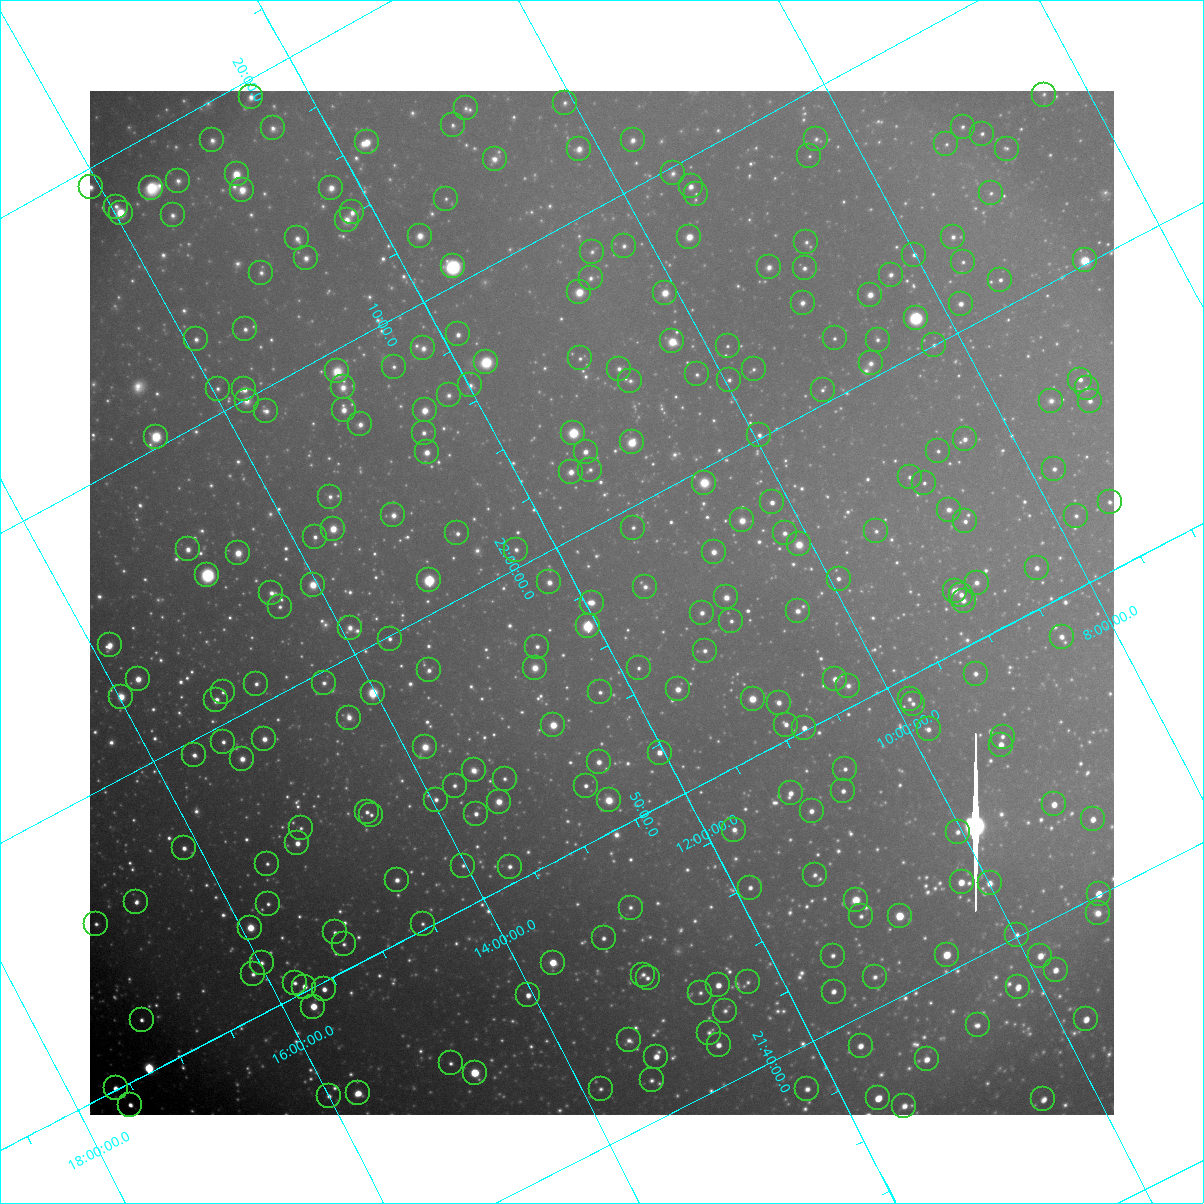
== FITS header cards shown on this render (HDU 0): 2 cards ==
NAXIS1  =                 1024 / Required FITS header
NAXIS2  =                 1024 / Required FITS header

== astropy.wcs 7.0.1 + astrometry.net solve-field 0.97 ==
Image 1024 x 1024 px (HDU 0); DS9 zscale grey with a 90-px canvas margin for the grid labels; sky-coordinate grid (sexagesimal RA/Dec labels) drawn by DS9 from the SOLVED WCS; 269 Tycho-2 reference stars matched to detected sources circled (green)
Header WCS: RA---TAN-SIP/DEC--TAN-SIP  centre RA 21:57:28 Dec +11:52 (329.37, +11.87 deg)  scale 31.6 arcsec/px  FOV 540.0' x 540.0'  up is +118 deg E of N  parity flipped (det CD > 0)
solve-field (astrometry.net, Tycho-2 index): VERIFIED the header's WCS against the Tycho-2 star catalogue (verified at 8 index scales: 10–297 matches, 0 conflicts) and refined it, rather than solving blind
Solved WCS: RA---TAN-SIP/DEC--TAN-SIP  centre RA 21:57:28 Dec +11:52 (329.37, +11.87 deg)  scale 31.7 arcsec/px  FOV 540.6' x 540.7'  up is +118 deg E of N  parity flipped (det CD > 0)
The solver's refit moves the header's centre by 0.56 arcsec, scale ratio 1.001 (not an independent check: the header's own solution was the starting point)
Tycho-2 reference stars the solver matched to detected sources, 269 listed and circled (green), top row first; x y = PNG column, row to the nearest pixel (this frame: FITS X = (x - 90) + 1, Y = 1024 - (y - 91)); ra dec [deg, ICRS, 3 dp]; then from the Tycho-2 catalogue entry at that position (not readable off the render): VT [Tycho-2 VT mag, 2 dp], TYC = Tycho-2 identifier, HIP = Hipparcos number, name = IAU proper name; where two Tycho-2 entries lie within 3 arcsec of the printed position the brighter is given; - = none
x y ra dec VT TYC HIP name
1044 95 331.494 +6.354 10.06 564-1322-1 - -
251 97 334.855 +12.460 8.07 1145-232-1 110205 -
565 103 333.458 +10.073 9.10 1141-365-1 - -
466 108 333.840 +10.859 9.32 1141-428-1 - -
453 125 333.765 +11.029 9.08 1141-340-1 109863 -
963 127 331.583 +7.110 9.36 564-507-1 - -
273 128 334.516 +12.424 8.66 1145-650-1 - -
982 134 331.447 +6.988 8.92 564-669-1 109076 -
816 139 332.104 +8.289 9.67 1136-1232-1 - -
212 140 334.684 +12.939 8.54 1145-255-1 110150 -
633 140 332.876 +9.706 8.54 1140-206-1 - -
367 142 334.003 +11.760 7.28 1145-1024-1 109942 -
946 144 331.515 +7.307 9.71 564-131-1 - -
579 149 333.038 +10.155 8.13 1140-1217-1 109604 -
1007 149 331.228 +6.859 10.08 564-1093-1 - -
809 156 331.999 +8.410 9.58 1136-961-1 - -
495 159 333.321 +10.848 8.26 1141-522-1 109703 -
673 173 332.445 +9.536 9.29 1140-742-1 - -
237 174 334.313 +12.898 7.11 1145-1388-1 110035 -
178 181 334.516 +13.374 8.76 1149-1052-1 - -
691 186 332.267 +9.451 7.94 1140-1451-1 109341 -
91 187 334.848 +14.070 8.00 1149-188-1 110203 -
151 188 334.576 +13.608 8.64 1149-221-1 110112 -
331 188 333.798 +12.228 7.96 1145-847-1 - -
242 190 334.167 +12.920 7.58 1145-1389-1 109991 -
991 193 330.948 +7.166 9.47 564-345-1 - -
696 194 332.185 +9.442 9.45 1140-1483-1 - -
446 199 333.218 +11.391 9.31 1145-651-1 109658 -
116 207 334.583 +13.956 8.89 1149-415-1 - -
352 212 333.513 +12.172 8.20 1145-1194-1 109772 -
121 213 334.517 +13.950 6.95 1149-1072-1 110089 -
173 215 334.268 +13.563 8.76 1149-1245-1 - -
347 220 333.479 +12.244 8.42 1145-848-1 - -
420 236 333.040 +11.748 8.17 1144-635-1 - -
689 237 331.881 +9.671 7.03 1140-1408-1 109218 -
953 237 330.767 +7.637 8.72 1135-277-1 108850 -
297 238 333.547 +12.705 8.58 1145-992-1 - -
806 242 331.343 +8.790 9.38 1136-467-1 - -
624 246 332.086 +10.216 9.18 1140-204-1 - -
592 252 332.177 +10.487 9.44 1140-62-1 109305 -
914 255 330.791 +8.011 8.89 1135-1076-1 - -
306 258 333.355 +12.721 8.42 1145-406-1 109716 -
1085 260 330.033 +6.717 5.97 564-1847-1 108612 -
963 262 330.528 +7.664 9.38 1135-459-1 - -
453 266 332.656 +11.625 5.96 1144-1415-1 109471 -
769 267 331.304 +9.184 8.54 1136-39-1 109025 -
805 268 331.146 +8.913 8.66 1135-34-1 108973 -
261 273 333.432 +13.127 9.03 1149-1325-1 - -
891 275 330.732 +8.274 8.88 1135-445-1 - -
591 278 331.975 +10.609 9.05 1140-937-1 - -
1000 280 330.234 +7.448 8.80 564-3-1 108678 -
579 292 331.914 +10.754 7.19 1140-823-1 109226 -
665 293 331.544 +10.093 7.14 1140-1050-1 109117 -
870 295 330.663 +8.515 7.87 1135-27-1 - -
803 303 330.885 +9.071 8.43 1135-274-1 - -
961 304 330.212 +7.852 7.99 1135-489-1 108663 -
916 318 330.288 +8.257 5.80 1135-877-1 108699 -
245 329 333.056 +13.489 8.73 1148-1244-1 - -
458 334 332.098 +11.870 8.47 1144-1408-1 - -
835 338 330.470 +8.972 9.38 1135-132-1 - -
196 339 333.189 +13.910 9.12 1148-1372-1 - -
878 340 330.279 +8.644 8.92 1135-1052-1 108696 -
672 341 331.130 +10.240 7.03 1139-952-1 108963 -
934 345 330.002 +8.230 9.67 1135-699-1 - -
728 346 330.861 +9.832 9.66 1139-157-1 - -
423 348 332.137 +12.195 8.78 1144-976-1 - -
580 358 331.389 +11.026 9.31 1140-103-1 - -
486 362 331.761 +11.768 7.04 1144-731-1 109181 -
871 363 330.122 +8.796 9.16 1135-402-1 - -
394 367 332.119 +12.501 9.27 1144-1058-1 - -
619 369 331.142 +10.766 8.79 1139-896-1 - -
754 369 330.567 +9.725 9.52 1139-1438-1 - -
337 371 332.326 +12.959 8.25 1144-1158-1 - -
697 374 330.766 +10.187 9.55 1139-1528-1 - -
729 380 330.587 +9.959 9.34 1139-435-1 - -
1080 380 329.124 +7.242 8.54 557-409-1 - -
630 381 330.999 +10.730 9.56 1139-151-1 108929 -
470 385 331.643 +11.988 8.97 1144-1048-1 - -
343 387 332.174 +12.981 8.45 1144-288-1 - -
1087 388 329.030 +7.228 9.31 557-67-1 - -
218 389 332.705 +13.952 8.86 1148-723-1 109486 -
244 389 332.582 +13.749 8.19 1148-1205-1 109440 -
823 390 330.115 +9.279 9.43 1135-394-1 108633 -
449 395 331.658 +12.197 9.12 1144-950-1 109154 -
247 401 332.483 +13.780 8.68 1148-1491-1 - -
1051 401 329.078 +7.554 9.29 1122-360-1 108286 -
1090 401 328.917 +7.254 8.76 557-367-1 108239 -
344 410 331.992 +13.069 7.82 1144-1020-1 109251 -
425 410 331.641 +12.445 7.25 1144-338-1 109147 -
266 411 332.315 +13.671 8.69 1148-724-1 109355 -
360 424 331.806 +13.002 8.73 1144-920-1 - -
424 433 331.467 +12.547 8.73 1144-462-1 109086 -
573 433 330.829 +11.387 5.81 1143-506-1 108875 -
759 435 330.025 +9.954 9.04 1139-1487-1 - -
156 437 332.592 +14.630 6.48 1148-367-1 109445 -
965 439 329.133 +8.378 8.87 1122-558-1 - -
632 442 330.506 +10.974 6.35 1139-756-1 108766 -
938 451 329.152 +8.634 9.23 1122-8-1 - -
427 452 331.300 +12.605 7.53 1144-1268-1 109024 -
586 452 330.628 +11.371 8.12 1143-1366-1 108806 -
1054 469 328.531 +7.808 9.04 1122-270-1 - -
590 470 330.467 +11.409 9.27 1143-1146-1 - -
571 472 330.530 +11.568 7.84 1143-1548-1 - -
910 477 329.066 +8.963 9.42 1122-123-1 - -
704 483 329.882 +10.576 7.18 1139-929-1 108566 -
924 483 328.959 +8.872 9.29 1122-271-1 - -
330 497 331.362 +13.538 8.89 1148-1117-1 - -
772 502 329.441 +10.133 8.13 1139-161-1 108413 -
1110 502 328.045 +7.516 9.13 1122-920-1 - -
949 510 328.648 +8.792 8.92 1122-517-1 108143 -
393 515 330.942 +13.125 8.57 1147-326-1 108919 -
1076 516 328.074 +7.831 9.56 1122-1192-1 - -
742 520 329.424 +10.440 7.34 1139-966-1 108408 -
965 521 328.487 +8.711 8.75 1122-1459-1 - -
633 528 329.826 +11.315 9.12 1143-602-1 - -
333 529 331.094 +13.648 7.77 1147-574-1 108949 -
876 531 328.779 +9.443 9.34 1126-1346-1 108187 -
457 533 330.524 +12.705 8.67 1143-619-1 108775 -
785 533 329.145 +10.162 8.78 1126-1571-1 - -
315 537 331.107 +13.824 8.76 1147-1591-1 - -
799 544 328.996 +10.097 7.17 1126-448-1 108263 -
188 549 331.553 +14.858 8.30 1148-1295-1 - -
516 550 330.147 +12.316 8.98 1143-1525-1 - -
714 552 329.293 +10.790 8.23 1126-1585-1 - -
238 553 331.308 +14.486 7.59 1148-1375-1 109030 -
1037 568 327.826 +8.347 8.61 1122-1390-1 107868 -
207 575 331.264 +14.816 6.60 1147-277-1 109009 -
839 579 328.561 +9.930 8.85 1126-511-1 - -
429 580 330.272 +13.120 5.64 1143-1614-1 108693 -
549 582 329.744 +12.194 8.32 1143-700-1 - -
977 583 327.959 +8.873 8.94 1122-1065-1 - -
313 585 330.733 +14.039 7.68 1147-981-1 108843 -
645 587 329.306 +11.466 8.99 1130-1729-1 108367 -
955 591 327.986 +9.079 7.84 1122-901-1 107925 -
271 593 330.845 +14.395 8.69 1147-497-1 - -
961 595 327.927 +9.042 8.41 1122-759-1 107902 -
726 597 328.881 +10.880 7.83 1126-16-1 108228 -
964 601 327.871 +9.050 8.72 1122-865-1 - -
592 603 329.406 +11.947 7.51 1143-1360-1 108396 -
280 607 330.698 +14.386 9.18 1147-1635-1 - -
798 611 328.476 +10.380 8.40 1126-843-1 - -
702 613 328.861 +11.133 8.42 1126-988-1 - -
731 621 328.673 +10.938 9.06 1126-1161-1 - -
588 626 329.235 +12.076 5.54 1130-1972-1 108339 -
350 628 330.232 +13.931 8.46 1147-1554-1 - -
1062 637 327.183 +8.435 8.74 1121-640-1 - -
390 639 329.973 +13.668 8.97 1147-186-1 - -
110 645 331.125 +15.858 7.95 1680-412-1 108961 -
537 647 329.286 +12.554 9.19 1130-1806-1 - -
705 651 328.549 +11.266 9.03 1130-1398-1 - -
535 668 329.127 +12.659 7.86 1130-1661-1 108307 -
639 668 328.688 +11.853 9.33 1130-910-1 - -
429 670 329.554 +13.494 8.59 1147-676-1 - -
976 674 327.245 +9.253 9.14 1121-1093-1 107698 -
138 679 330.729 +15.782 7.30 1680-33-1 108842 -
835 679 327.781 +10.368 7.93 1126-1094-1 107858 -
324 683 329.900 +14.360 9.08 1147-687-1 108572 -
256 684 330.182 +14.889 8.82 1147-731-1 - -
848 686 327.674 +10.292 9.35 1126-794-1 - -
678 689 328.354 +11.634 7.92 1130-768-1 108051 -
223 692 330.257 +15.181 9.05 1680-1954-1 108686 -
600 692 328.656 +12.253 9.21 1130-1130-1 - -
373 693 329.614 +14.022 6.68 1147-1405-1 108471 -
121 697 330.660 +15.986 6.68 1680-609-1 108814 -
753 699 327.966 +11.091 6.68 1126-413-1 107919 -
910 699 327.316 +9.872 9.35 1125-1511-1 - -
216 700 330.226 +15.260 8.22 1680-1567-1 108671 -
779 703 327.828 +10.902 8.34 1126-443-1 - -
913 704 327.266 +9.862 9.08 1125-1549-1 - -
349 718 329.516 +14.309 8.42 1147-1384-1 - -
553 725 328.592 +12.751 6.61 1130-233-1 108127 -
786 725 327.624 +10.935 8.71 1126-185-1 107811 -
804 728 327.521 +10.807 7.88 1126-200-1 107780 -
929 729 326.999 +9.846 8.81 1125-2072-1 - -
1003 737 326.639 +9.299 9.28 1121-541-1 - -
264 739 329.704 +15.054 8.07 1679-2075-1 108498 -
223 742 329.857 +15.384 8.81 1679-1903-1 - -
1001 745 326.581 +9.342 7.67 1121-767-1 107495 -
425 747 328.956 +13.839 7.86 1134-801-1 108249 -
660 753 327.928 +12.036 7.63 1130-1171-1 107903 -
194 755 329.875 +15.662 8.21 1679-1151-1 108563 -
242 759 329.639 +15.307 7.91 1679-1928-1 108483 -
599 762 328.105 +12.547 8.29 1130-1367-1 - -
845 769 327.027 +10.656 8.98 1125-883-1 - -
474 770 328.565 +13.557 8.64 1134-1052-1 - -
505 779 328.367 +13.351 9.42 1134-1772-1 - -
455 786 328.523 +13.767 9.10 1134-1030-1 - -
586 786 327.971 +12.747 8.74 1130-61-1 - -
843 791 326.860 +10.760 8.69 1125-1069-1 - -
791 793 327.059 +11.178 8.21 1125-214-1 107647 -
436 800 328.489 +13.969 9.00 1134-534-1 - -
609 800 327.758 +12.626 8.82 1130-653-1 107848 -
499 802 328.208 +13.489 7.47 1134-1169-1 108002 -
1054 804 325.893 +9.172 7.87 1121-1053-1 - -
812 811 326.832 +11.089 8.59 1125-836-1 - -
367 812 328.681 +14.558 9.21 1134-190-1 108153 -
476 814 328.207 +13.716 8.54 1134-1734-1 108001 -
371 815 328.640 +14.535 9.24 1134-414-1 108139 -
1093 819 325.619 +8.931 8.31 1121-1005-1 107169 -
301 828 328.831 +15.135 9.46 1679-1546-1 - -
734 830 327.003 +11.766 8.91 1129-1655-1 107628 -
958 832 326.068 +10.034 8.81 1125-2001-1 - -
297 843 328.724 +15.226 7.77 1679-1714-1 108166 -
184 848 329.168 +16.124 8.57 1679-681-1 108319 -
267 864 328.688 +15.542 9.52 1679-1076-1 108157 -
463 866 327.845 +14.027 9.74 1134-828-1 - -
510 867 327.642 +13.668 9.02 1134-1771-1 - -
815 875 326.312 +11.321 9.58 1129-445-1 - -
397 880 328.008 +14.601 8.42 1134-1225-1 107932 -
962 882 325.654 +10.208 7.59 1125-1349-1 107184 -
990 883 325.532 +9.992 8.47 1125-1426-1 - -
750 888 326.475 +11.877 8.86 1129-1994-1 107461 -
1099 894 325.008 +9.185 6.99 1120-161-1 106981 -
856 900 325.943 +11.101 7.31 1125-772-1 107280 -
136 902 328.934 +16.713 9.06 1679-205-1 - -
268 904 328.360 +15.699 9.41 1679-1493-1 - -
631 908 326.812 +12.891 9.42 1129-124-1 - -
1098 913 324.861 +9.270 9.03 1120-327-1 - -
861 916 325.793 +11.127 9.33 1125-1382-1 - -
900 916 325.637 +10.824 6.03 1125-925-1 107173 -
96 924 328.931 +17.109 9.10 1683-182-1 108246 -
423 924 327.548 +14.578 9.62 1134-354-1 - -
250 928 328.243 +15.932 7.02 1679-1445-1 108012 -
335 932 327.848 +15.296 9.28 1666-803-1 - -
1017 935 325.015 +9.987 8.96 1124-904-1 - -
604 938 326.676 +13.226 8.94 1133-839-1 - -
344 944 327.715 +15.274 9.20 1666-1132-1 - -
947 955 325.139 +10.612 7.03 1124-401-1 107028 -
833 956 325.597 +11.505 8.92 1129-433-1 - -
1040 956 324.754 +9.888 7.96 1124-1088-1 106895 -
262 963 327.911 +15.988 9.41 1666-752-1 - -
553 963 326.693 +13.720 6.70 1133-1901-1 107531 -
1056 970 324.581 +9.826 8.42 1124-1552-1 - -
253 974 327.856 +16.100 9.43 1666-644-1 - -
643 975 326.224 +13.062 9.02 1129-572-1 107375 -
875 977 325.256 +11.263 9.32 1128-1642-1 107062 -
648 978 326.177 +13.043 9.32 1129-1881-1 - -
748 982 325.731 +12.276 9.54 1129-1271-1 - -
295 983 327.607 +15.810 9.13 1666-434-1 - -
718 985 325.827 +12.518 7.90 1129-1437-1 107246 -
304 987 327.540 +15.751 8.01 1666-23-1 107790 -
1018 987 324.599 +10.185 8.07 1124-2040-1 106839 -
324 989 327.434 +15.608 8.35 1666-206-1 107753 -
834 992 325.308 +11.643 8.44 1128-960-1 - -
700 993 325.842 +12.689 9.74 1129-466-1 - -
528 995 326.534 +14.043 8.27 1133-1356-1 - -
313 1007 327.340 +15.761 6.94 1666-733-1 107726 -
725 1011 325.596 +12.567 9.25 1129-928-1 - -
1086 1019 324.071 +9.785 7.94 1124-1296-1 106666 -
142 1020 327.959 +17.147 8.81 1670-902-1 107917 -
978 1025 324.458 +10.655 9.09 1124-1349-1 - -
709 1033 325.489 +12.781 9.10 1128-713-1 - -
629 1040 325.756 +13.439 9.38 1133-215-1 - -
719 1045 325.349 +12.756 8.46 1128-607-1 107085 -
861 1046 324.765 +11.650 8.32 1128-1656-1 106902 -
656 1057 325.511 +13.289 8.27 1132-1070-1 107131 -
927 1059 324.392 +11.187 8.31 1124-939-1 106760 -
451 1063 326.307 +14.920 9.40 1133-234-1 107401 -
475 1073 326.131 +14.772 6.02 1133-1258-1 107350 -
652 1080 325.341 +13.420 9.35 1132-500-1 - -
116 1088 327.514 +17.621 8.36 1670-350-1 - -
601 1089 325.482 +13.851 9.47 1132-1278-1 - -
807 1089 324.638 +12.238 8.92 1128-1479-1 - -
358 1093 326.451 +15.758 7.81 1666-475-1 107448 -
329 1096 326.551 +15.998 9.23 1666-337-1 107482 -
878 1098 324.277 +11.719 7.25 1128-522-1 106725 -
1043 1099 323.609 +10.435 8.15 1123-636-1 106516 -
130 1105 327.317 +17.573 8.52 1670-488-1 107720 -
904 1106 324.113 +11.545 8.65 1128-384-1 - -